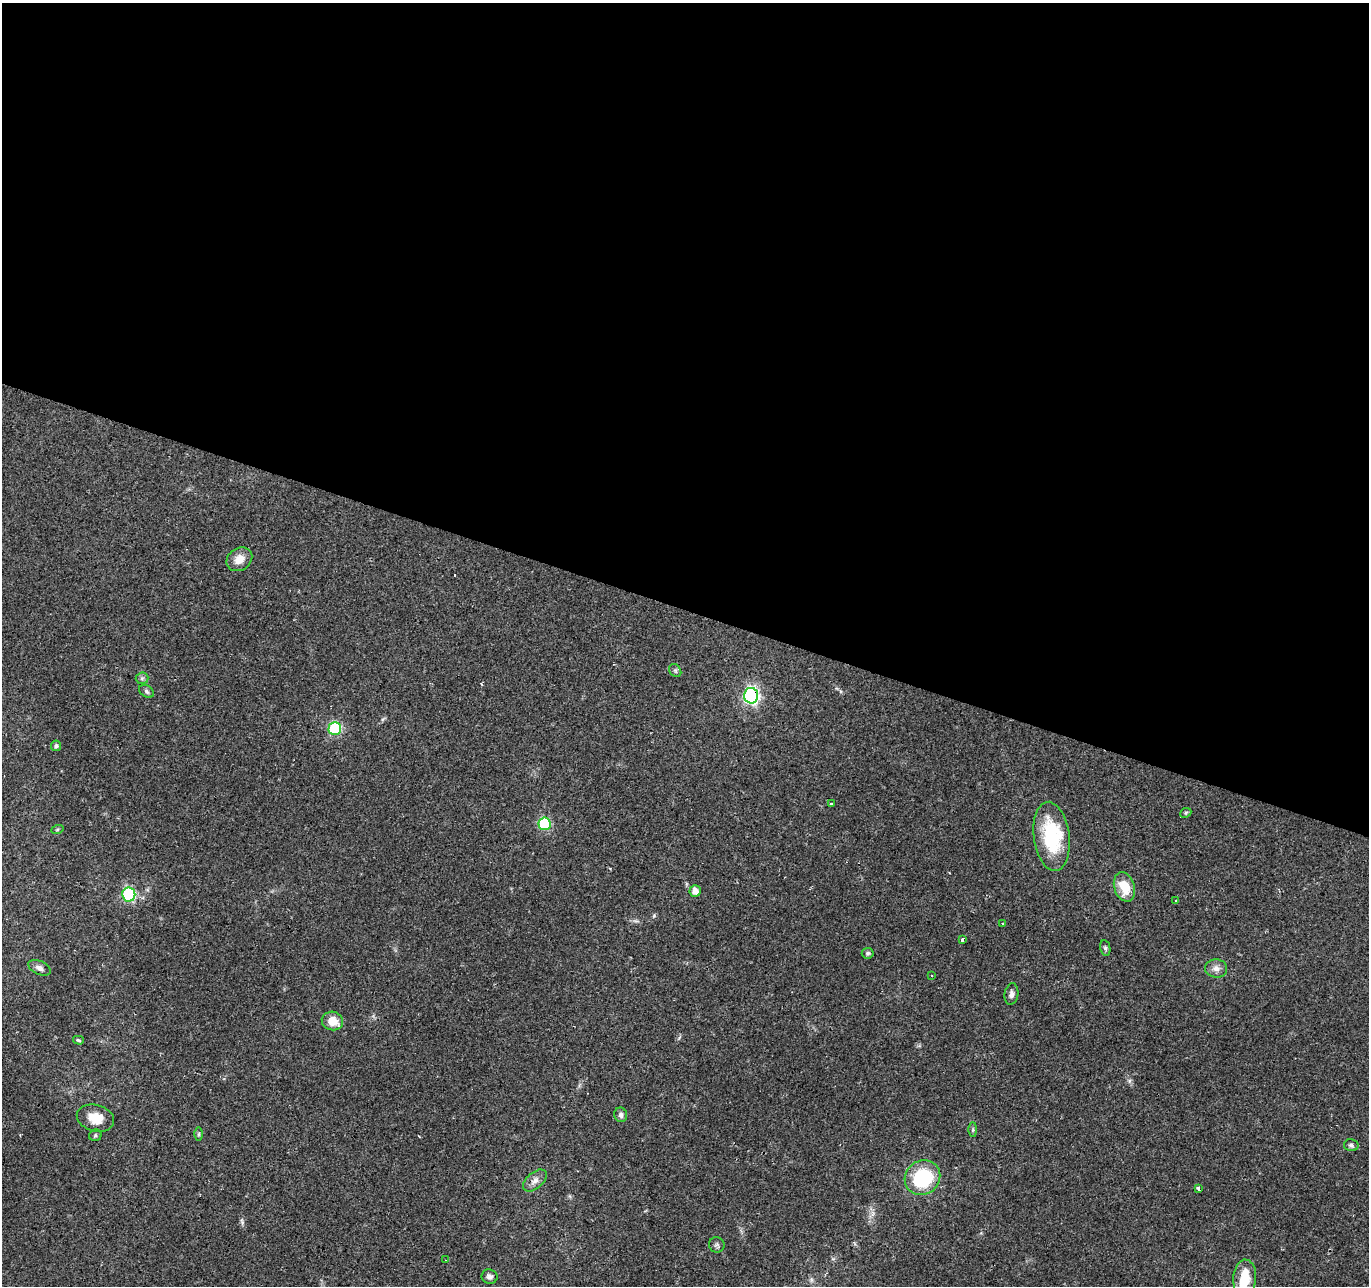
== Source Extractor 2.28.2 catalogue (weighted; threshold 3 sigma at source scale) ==
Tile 3 of 4 x 4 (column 3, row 1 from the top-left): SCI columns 2737-4103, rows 4060-5343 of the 5474 x 5616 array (HDU 1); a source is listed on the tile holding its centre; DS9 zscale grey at full resolution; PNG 1371 x 1288 px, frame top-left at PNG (2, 3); each listed source drawn as its Kron ellipse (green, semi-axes under 4 px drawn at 4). Shown black and unused: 47% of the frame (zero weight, under 2 of 3 exposures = <1% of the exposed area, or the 3 px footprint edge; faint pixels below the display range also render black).
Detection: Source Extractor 2.28.2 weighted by HDU 2 'WHT'; one run over the whole footprint, this tile lists its part. Background 0.066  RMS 0.0056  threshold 0.025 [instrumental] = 3 sigma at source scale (4.5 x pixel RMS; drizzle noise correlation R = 1.50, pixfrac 1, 0.0396/0.0396 arcsec/px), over >= 5 px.
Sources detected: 43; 1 inside a brighter object's white glare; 2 cosmic-ray / hot-pixel residue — neither listed nor drawn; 1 inside a brighter listed object's ellipse — not listed separately; the other 39 listed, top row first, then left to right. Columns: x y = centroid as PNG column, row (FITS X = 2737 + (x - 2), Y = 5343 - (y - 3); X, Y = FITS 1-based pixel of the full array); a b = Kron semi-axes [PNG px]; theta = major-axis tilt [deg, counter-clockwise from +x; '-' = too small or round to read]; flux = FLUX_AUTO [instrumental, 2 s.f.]
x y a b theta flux
239 559 14 11 34 6.5
675 670 7 5 -54 1.1
142 678 6 6 - 1.2
146 691 8 5 -33 1.2
751 696 8 7 - 130
335 728 6 6 - 50
56 746 5 5 - 1.7
832 804 3 3 - 1.8
1186 813 6 4 23 0.81
544 824 6 6 - 47
57 830 6 4 19 0.72
1052 836 35 18 -83 41
1124 887 15 10 -72 11
695 891 6 5 - 4.1
129 895 7 6 - 69
1176 901 3 3 - 1.1
1003 924 3 2 - 0.72
963 940 3 3 - 5.3
1105 948 8 5 -80 1.2
868 953 6 5 - 1
39 968 12 6 -25 2.6
1216 968 11 9 -6 3.4
932 976 4 2 - 0.51
1011 994 11 7 81 2.2
332 1021 10 9 - 8.4
78 1040 5 4 - 0.78
621 1115 7 6 - 1.7
95 1118 19 13 -15 10
973 1130 7 4 -90 0.85
199 1134 6 4 89 0.93
95 1135 6 5 - 1.1
1351 1145 7 6 - 1.3
922 1178 18 16 41 37
535 1180 14 8 41 3.5
1198 1188 3 3 - 2.2
717 1245 8 7 - 1.3
445 1260 2 2 - 0.97
489 1277 8 7 - 2
1245 1278 19 11 87 14
Overlapping masked pixels (flux is a lower limit): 1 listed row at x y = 751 696